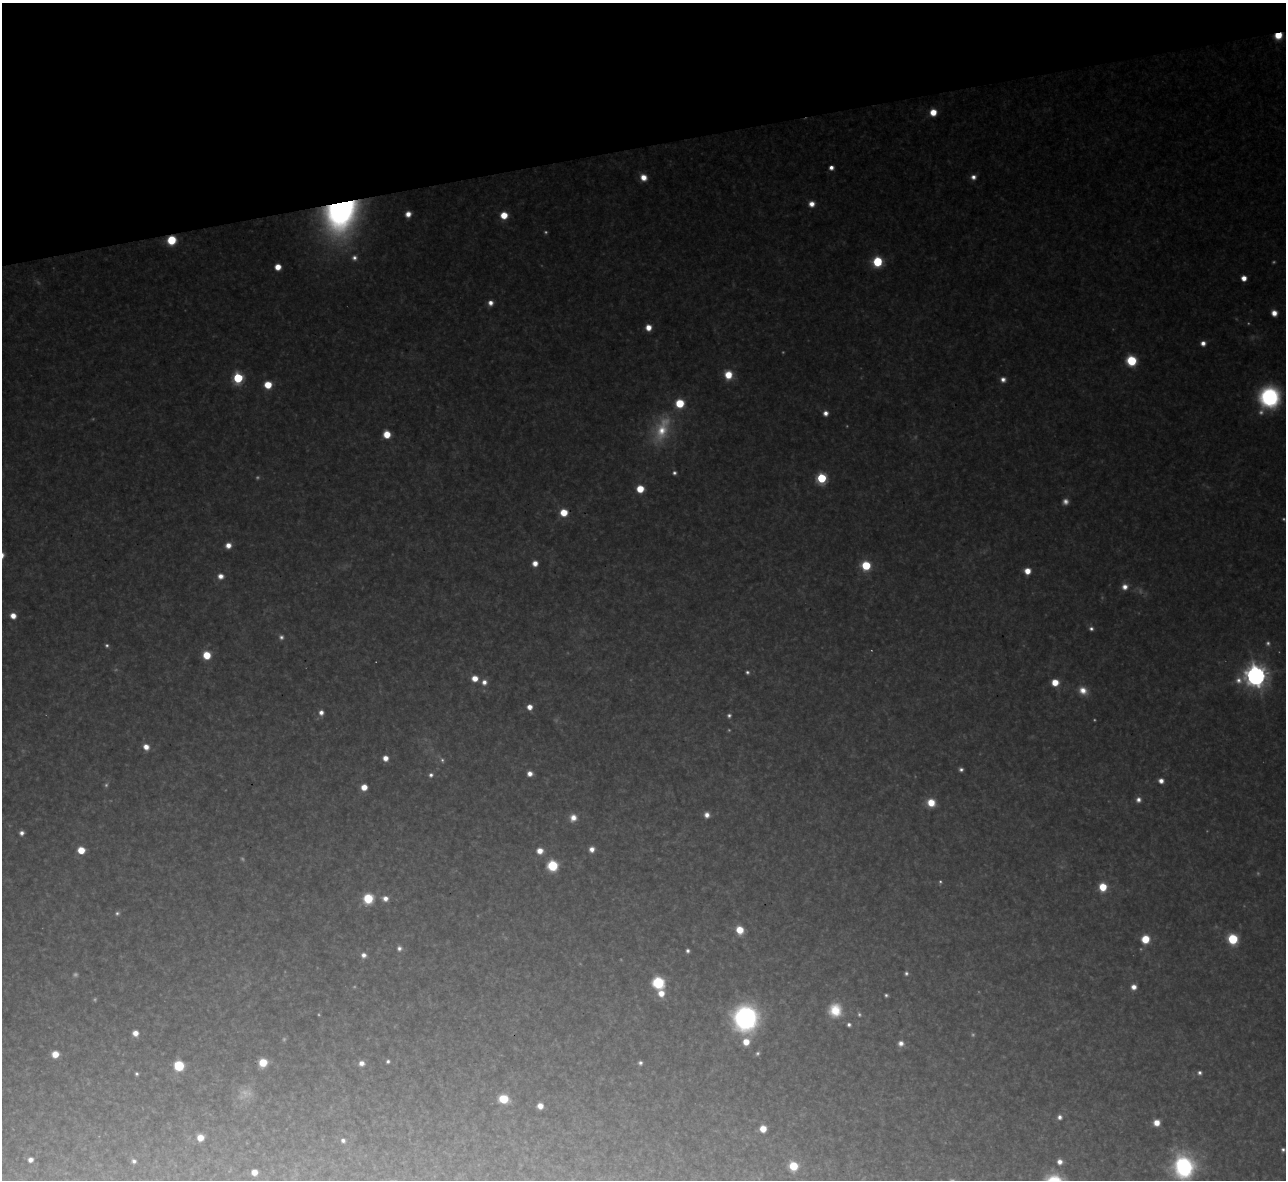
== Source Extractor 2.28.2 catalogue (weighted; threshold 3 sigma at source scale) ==
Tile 3 of 4 x 4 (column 3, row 1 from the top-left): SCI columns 2567-3850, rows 3678-4855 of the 5133 x 5115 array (HDU 1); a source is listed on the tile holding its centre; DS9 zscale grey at full resolution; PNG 1288 x 1182 px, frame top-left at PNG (2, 3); no overlay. Shown black and unused: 12% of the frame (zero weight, under 3 of 4 exposures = <1% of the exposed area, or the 3 px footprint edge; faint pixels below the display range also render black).
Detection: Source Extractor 2.28.2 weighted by HDU 2 'WHT'; one run over the whole footprint, this tile lists its part. Background 0.334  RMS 0.02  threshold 0.0884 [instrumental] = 3 sigma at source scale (4.5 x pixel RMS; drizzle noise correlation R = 1.50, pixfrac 1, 0.05/0.05 arcsec/px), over >= 5 px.
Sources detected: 149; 41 too faint to see at this stretch — not listed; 1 inside a brighter listed object's ellipse — not listed separately; the other 107 listed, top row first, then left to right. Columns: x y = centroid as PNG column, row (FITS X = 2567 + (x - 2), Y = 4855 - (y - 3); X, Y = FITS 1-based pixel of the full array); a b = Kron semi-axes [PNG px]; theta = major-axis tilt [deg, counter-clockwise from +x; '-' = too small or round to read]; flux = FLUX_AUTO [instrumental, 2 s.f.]
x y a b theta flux
1278 36 6 5 - 67
933 112 6 6 - 43
831 167 4 4 - 16
643 177 7 6 - 30
973 177 6 6 - 14
812 204 7 6 - 22
341 214 35 27 66 1000
408 214 6 5 - 23
504 215 6 6 - 50
171 240 7 6 - 100
877 262 7 7 - 150
278 267 5 5 - 32
1244 278 5 5 - 27
490 303 6 6 - 17
1274 313 6 5 - 24
648 327 6 5 - 29
1203 343 6 6 - 16
1131 361 7 7 - 150
728 375 9 8 - 58
238 378 6 6 - 230
1003 379 7 6 - 14
268 385 6 6 - 64
1269 397 19 17 66 360
825 413 6 5 - 16
662 429 48 24 68 150
387 434 6 6 - 53
674 473 6 5 - 7.2
822 478 6 6 - 220
640 489 6 6 - 60
564 512 7 6 - 55
228 545 6 6 - 23
535 563 6 5 - 24
866 565 7 6 - 120
1027 571 6 5 - 34
221 576 7 7 - 20
1125 587 8 7 - 20
13 616 6 6 - 26
1091 628 6 5 - 8.6
207 655 6 6 - 65
747 672 5 4 - 5.6
1256 676 9 9 - 2300
475 678 6 6 - 32
484 682 7 7 - 17
1055 682 6 6 - 45
1083 690 12 9 -37 31
529 707 5 5 - 25
321 712 6 5 - 15
729 716 6 5 - 6.7
146 747 7 6 - 24
385 758 6 6 - 22
961 769 5 4 - 7.7
530 774 5 5 - 17
431 775 7 6 - 9.4
1161 781 5 5 - 17
364 787 6 5 - 32
1138 800 6 6 - 13
931 803 7 7 - 53
707 815 6 6 - 16
573 818 9 9 - 23
22 833 5 5 - 12
592 849 6 6 - 18
81 850 6 5 - 53
540 851 7 6 - 27
552 866 7 7 - 140
1103 887 7 6 - 68
385 898 8 6 -5 18
368 899 8 8 - 100
117 913 6 6 - 6.2
740 930 7 6 - 55
1145 939 7 6 - 68
1233 939 7 6 - 180
399 948 8 7 - 11
688 951 4 4 - 7.5
364 955 7 7 - 14
906 973 5 5 - 6.1
658 983 7 7 - 250
1134 987 5 5 - 18
661 993 8 7 - 33
886 995 4 4 - 4.8
835 1010 16 15 - 68
745 1018 20 19 - 530
849 1025 4 4 - 7.3
135 1033 6 5 - 23
746 1042 7 6 - 38
901 1043 7 7 - 14
55 1054 6 6 - 37
388 1061 4 4 - 6.1
263 1062 7 7 - 62
361 1063 7 7 - 16
640 1063 5 4 - 7.2
179 1066 8 8 - 100
1199 1073 6 6 - 8
136 1074 4 4 - 5
503 1099 8 6 -15 81
540 1106 5 5 - 23
1060 1117 7 6 - 10
1157 1123 6 6 - 32
763 1129 6 6 - 37
200 1137 6 6 - 33
343 1140 6 6 - 9.2
1283 1150 4 4 - 6.2
30 1160 5 5 - 14
134 1161 6 5 - 7.8
1060 1162 6 6 - 16
793 1166 7 6 - 96
1184 1167 24 22 -89 310
254 1172 5 5 - 25
Overlapping masked pixels (flux is a lower limit): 3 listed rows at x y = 1278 36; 341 214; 171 240
Isophote crosses this tile's border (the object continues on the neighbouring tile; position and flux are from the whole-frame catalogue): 1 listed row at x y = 1184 1167